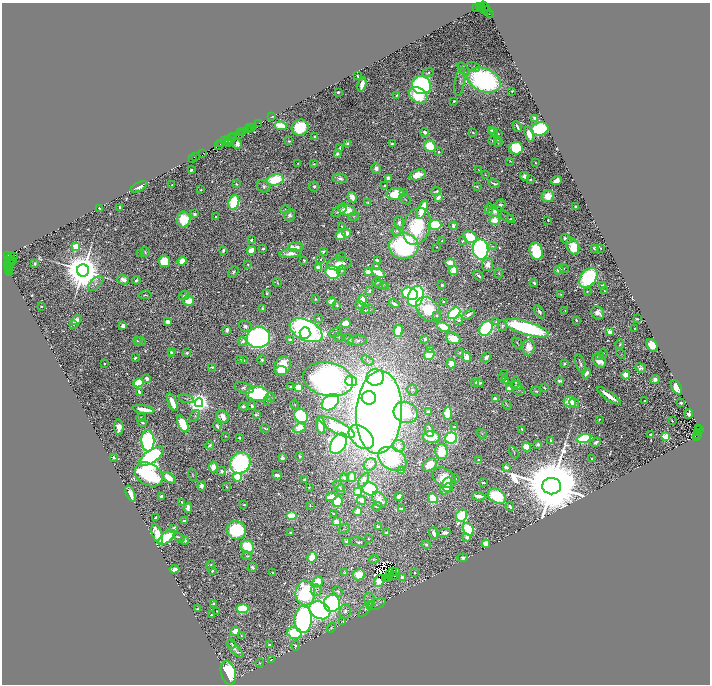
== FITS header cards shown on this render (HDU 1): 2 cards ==
NAXIS1  =                 1416
NAXIS2  =                 1364

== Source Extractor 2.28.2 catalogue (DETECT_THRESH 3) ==
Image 1416 x 1364 px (HDU 1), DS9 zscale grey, zoomed out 1/2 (1 PNG px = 2 x 2 image px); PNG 712 x 686 px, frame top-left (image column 1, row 1363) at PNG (2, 3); each listed source drawn as its Kron ellipse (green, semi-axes under 4 px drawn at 4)
Background 1.08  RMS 0.023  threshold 0.068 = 3 sigma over >= 5 px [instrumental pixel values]
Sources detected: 904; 105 cannot appear on this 1/2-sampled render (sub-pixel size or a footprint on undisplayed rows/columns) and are neither listed nor drawn; of the other 799, the 500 brightest by FLUX_AUTO listed and drawn (299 fainter detections omitted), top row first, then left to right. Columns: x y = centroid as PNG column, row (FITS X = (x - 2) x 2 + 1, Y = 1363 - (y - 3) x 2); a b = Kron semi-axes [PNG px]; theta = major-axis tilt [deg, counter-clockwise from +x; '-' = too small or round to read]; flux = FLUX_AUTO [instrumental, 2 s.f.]
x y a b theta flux
479 6 3 1 - 92
484 6 5 3 - 470
477 8 2 1 - 570
482 8 3 1 - 380
485 9 2 1 - 140
487 10 3 2 - 170
490 15 2 1 - 24
473 67 7 5 -20 9.3
463 69 7 4 -54 10
428 73 6 3 19 9.7
357 76 3 2 - 8.3
484 80 17 11 -22 1200
460 82 14 5 80 19
362 84 7 3 76 41
421 85 9 9 - 990
512 91 2 2 - 4.6
338 92 3 2 - 8.2
397 95 4 2 - 6.6
418 95 10 7 -36 300
454 101 3 2 - 6.4
272 116 2 1 - 24
535 118 4 3 - 15
259 123 3 1 - 110
281 126 6 4 -11 140
517 126 6 2 -63 15
252 127 2 1 - 120
250 128 2 1 - 110
300 128 8 8 - 240
248 129 3 1 - 130
540 129 8 6 12 580
492 130 3 2 - 5.5
243 132 2 1 - 140
425 132 4 3 - 30
493 132 4 3 - 11
240 133 2 1 - 220
473 133 4 3 - 4.9
498 134 2 2 - 4.9
529 134 7 4 -72 53
240 135 3 1 - 54
233 137 4 2 - 330
315 137 4 3 - 8.8
231 138 2 1 - 230
229 139 3 2 - 81
492 140 2 2 - 4.9
498 140 3 3 - 4.6
225 141 3 1 - 240
289 141 2 2 - 5
227 142 4 2 - 350
498 142 4 4 - 9.5
221 143 3 1 - 220
228 143 3 1 - 220
237 144 5 4 - 18
348 144 4 3 - 27
392 144 4 3 - 12
218 146 3 2 - 250
430 146 6 5 - 170
340 148 4 3 - 6
516 148 6 6 - 260
439 152 4 3 - 6.8
202 153 3 2 - 270
337 154 4 3 - 14
195 156 2 1 - 130
192 158 3 1 - 70
510 161 3 3 - 4.6
535 162 2 2 - 6.8
298 163 3 2 - 4.8
313 164 3 3 - 6
376 168 5 4 - 32
191 170 3 2 - 11
479 170 3 2 - 5
418 175 8 5 18 64
485 175 4 3 - 4.5
524 176 4 4 - 20
340 178 8 4 -8 19
388 178 4 3 - 21
275 180 8 5 13 300
530 180 3 2 - 4.9
557 181 5 4 - 55
494 183 6 2 -19 13
236 184 4 3 - 4.9
172 185 2 2 - 4.6
264 186 7 6 - 17
314 186 5 5 - 13
385 186 3 2 - 8
139 187 9 3 27 25
477 187 2 2 - 6.6
201 190 2 2 - 5.3
436 191 5 3 - 13
403 193 3 2 - 6.3
395 194 9 6 9 150
548 196 6 6 - 88
352 197 5 4 - 42
438 197 4 3 - 29
405 199 7 3 -37 7
234 202 7 5 72 400
368 202 4 2 - 6.1
500 205 6 5 - 19
576 206 3 2 - 14
120 207 4 2 - 9.8
100 208 4 2 - 11
422 209 10 3 68 170
489 209 5 3 - 8.4
285 210 5 2 - 5.2
347 210 9 5 -21 110
339 211 8 4 29 20
495 211 7 5 5 34
194 214 3 3 - 18
290 215 6 5 - 18
354 216 5 3 - 6.5
216 217 3 2 - 11
506 217 9 4 -30 5.9
184 219 8 6 80 210
510 219 3 2 - 8.4
495 220 5 4 - 88
548 220 2 2 - 10
399 223 6 5 - 13
435 225 6 5 - 390
342 226 2 2 - 8.8
417 226 19 13 73 310
453 226 4 3 - 22
396 231 5 5 - 10
346 233 4 4 - 49
340 235 5 4 - 84
470 237 7 5 -30 150
566 239 6 4 -28 21
251 240 4 3 - 7.8
442 241 2 2 - 5.4
463 241 3 2 - 5.2
76 246 3 3 - 360
404 246 14 13 - 1300
492 246 4 3 - 4.8
573 246 9 6 -64 160
296 247 8 4 0 52
436 247 2 2 - 4.8
595 248 4 3 - 21
601 248 3 2 - 12
263 249 3 2 - 11
481 249 10 7 -84 1400
223 250 3 2 - 19
251 250 4 3 - 72
536 251 8 6 -72 390
145 252 5 3 - 7.2
323 252 2 2 - 36
290 253 11 4 5 34
141 254 3 2 - 6.6
8 255 3 1 - 59
10 256 4 2 - 230
14 257 3 1 - 120
341 257 5 2 - 4.6
9 260 3 1 - 130
12 260 3 1 - 170
320 260 4 3 - 6.8
377 260 4 2 - 14
164 261 5 5 - 180
182 261 4 4 - 64
304 261 3 2 - 8.7
11 262 3 1 - 180
35 263 2 2 - 18
450 263 5 4 - 59
248 264 3 3 - 4.9
339 264 13 6 8 60
7 265 2 1 - 83
487 265 6 5 - 40
8 267 3 1 - 76
319 267 4 3 - 69
376 267 3 3 - 27
563 268 5 4 - 8.5
10 269 2 2 - 66
8 270 3 1 - 150
83 270 6 6 - 26000
454 270 4 4 - 130
559 270 5 4 - 26
342 271 5 4 - 8.1
9 272 2 1 - 48
233 272 6 4 52 11
332 272 7 6 - 480
368 272 4 4 - 35
378 273 7 3 -23 130
499 273 5 3 - 6.4
478 275 6 2 -38 11
588 278 11 7 53 730
123 279 6 5 - 34
136 280 4 3 - 15
277 282 4 3 - 5.4
377 282 4 2 - 4.9
96 283 9 5 43 18
534 283 4 2 - 12
381 285 6 3 -9 7.9
442 285 2 2 - 15
386 286 4 3 - 9.9
603 286 4 3 - 20
369 291 3 2 - 6.6
587 291 3 2 - 5.3
604 291 2 2 - 4.9
267 293 3 2 - 6.4
410 294 8 5 -18 360
561 294 4 4 - 4.6
145 295 6 2 5 5.7
184 296 5 3 - 16
416 296 11 7 71 980
315 299 3 2 - 4.5
362 300 5 4 - 72
188 301 5 5 - 97
332 302 4 4 - 37
444 302 3 2 - 8
394 304 5 2 - 19
337 305 3 2 - 6.8
359 305 3 3 - 9.2
41 306 2 2 - 7.7
263 308 3 3 - 7.7
428 309 14 10 -46 420
365 310 4 3 - 4.7
369 310 5 2 - 6.3
565 310 3 2 - 4.7
539 312 7 4 -53 17
454 313 7 5 40 850
598 313 7 6 - 58
468 315 7 3 29 24
437 316 3 3 - 7.4
318 319 5 4 - 6
637 319 4 2 - 7
76 320 5 4 - 43
459 320 4 4 - 15
576 320 3 2 - 5.5
496 321 3 3 - 5.4
168 322 4 4 - 31
346 323 5 4 - 87
73 324 3 3 - 5.1
123 326 4 4 - 29
245 326 6 5 - 18
502 326 5 4 - 11
444 327 7 4 -24 170
526 328 23 6 -17 1200
635 328 2 2 - 5.9
486 329 8 6 56 700
227 330 3 3 - 26
306 330 18 10 -26 1700
398 331 6 4 82 130
336 332 7 3 19 11
610 332 3 3 - 36
305 333 6 5 - 760
258 337 12 10 16 1600
338 337 5 4 - 6.1
453 338 7 5 -19 82
349 339 6 4 -58 21
425 339 3 3 - 13
290 340 4 3 - 26
358 340 9 5 2 17
137 341 3 3 - 7.5
141 341 5 4 - 5.5
243 341 4 4 - 22
517 343 6 2 -51 6.1
620 344 5 3 - 8.9
652 345 7 5 -58 150
528 347 8 6 87 67
431 350 4 3 - 24
171 352 2 2 - 9.1
187 353 2 2 - 25
460 353 4 3 - 5.2
171 354 3 2 - 31
603 354 5 2 - 5.3
621 354 5 3 - 5.2
429 355 6 5 - 270
600 355 3 2 - 6.4
467 357 5 4 - 47
486 357 5 3 - 28
135 358 3 2 - 15
240 359 2 2 - 31
244 360 4 3 - 4.9
262 360 4 4 - 13
367 360 7 3 -34 7.2
599 361 7 5 -44 65
104 364 2 2 - 5.4
451 364 4 4 - 61
564 364 3 2 - 9.7
581 364 10 5 -71 15
282 366 10 8 63 150
212 367 3 2 - 9.5
640 368 5 4 - 18
281 370 6 4 8 71
505 373 2 2 - 4.6
586 373 5 3 - 33
626 375 4 3 - 72
375 377 9 8 - 270
502 377 4 3 - 11
147 378 4 3 - 35
328 379 25 16 -11 2500
655 380 4 4 - 25
351 381 5 5 - 200
505 381 2 2 - 31
560 381 4 3 - 14
475 382 4 3 - 25
516 382 6 3 81 7.9
139 383 5 4 - 320
479 383 4 2 - 14
517 385 5 4 - 6.4
290 387 2 2 - 5.4
298 387 4 3 - 280
677 387 7 4 -60 140
244 388 10 5 -16 16
544 388 3 2 - 7
509 389 4 3 - 61
518 389 8 5 -53 14
412 390 6 5 - 10
536 391 5 3 - 6.3
139 392 4 3 - 24
258 394 11 7 -9 650
609 396 14 3 -35 98
270 397 5 4 - 6.7
369 398 7 6 - 520
186 399 7 3 -16 6.5
495 399 4 3 - 41
268 400 4 3 - 16
644 401 4 2 - 5.3
172 402 9 3 -68 80
330 402 10 7 43 780
570 402 6 5 - 130
199 403 4 4 - 5200
574 403 5 4 - 30
681 403 3 2 - 16
295 404 5 3 - 5.2
507 405 5 3 - 4.5
243 406 4 3 - 15
252 406 4 3 - 13
144 410 11 3 -10 78
428 411 3 2 - 11
379 412 41 23 87 8100
406 412 12 10 -24 250
448 413 6 3 87 260
256 414 4 3 - 15
689 414 5 3 - 16
195 416 6 4 55 9.7
301 416 7 6 - 560
223 417 7 5 -44 57
141 418 5 3 - 6.2
599 419 4 3 - 4.6
672 421 3 2 - 5.1
142 422 3 2 - 9.2
183 424 9 4 -63 190
321 425 9 3 -84 100
217 426 4 2 - 11
119 427 7 5 -89 42
337 427 19 6 -28 190
454 427 3 2 - 11
265 428 4 2 - 5.8
299 428 7 4 22 190
698 428 2 1 - 280
522 429 2 2 - 7
429 430 7 3 -79 22
699 430 2 2 - 130
698 432 2 1 - 160
482 434 5 3 - 6
698 434 3 2 - 220
651 435 4 3 - 9.2
226 436 2 2 - 5.6
696 436 2 2 - 160
361 437 14 9 -42 640
431 437 8 6 -4 120
666 437 3 3 - 340
239 438 2 2 - 9.1
451 438 6 5 - 530
584 439 7 4 15 860
550 440 4 2 - 6.4
148 441 11 6 -87 1100
596 442 5 3 - 17
338 444 11 7 57 1300
538 444 4 3 - 13
210 445 4 3 - 13
399 446 6 5 - 17
527 447 4 4 - 94
441 452 7 6 - 140
514 452 6 2 -64 5.8
151 456 14 6 34 1100
300 456 4 3 - 7.7
113 457 3 3 - 10
282 458 3 3 - 23
392 459 15 11 -32 680
592 459 3 2 - 11
479 460 3 2 - 9.7
240 463 11 9 51 1100
370 464 7 5 35 49
429 465 8 5 39 62
213 467 5 4 - 44
506 467 4 3 - 16
401 470 2 2 - 5
221 471 4 4 - 13
149 474 15 11 -31 1200
192 475 6 2 -72 4.8
277 475 5 3 - 43
237 477 4 4 - 320
352 477 5 4 - 63
169 478 7 4 -38 96
344 478 4 2 - 14
444 478 12 9 -31 120
455 479 3 3 - 10
304 480 3 3 - 19
364 480 7 4 59 59
483 483 3 2 - 10
202 486 4 4 - 28
339 486 6 4 -45 11
446 486 9 5 67 180
552 486 9 8 - 100000
226 487 4 2 - 5.1
309 487 2 2 - 4.8
448 488 5 3 - 74
370 489 8 6 -15 530
341 490 5 4 - 9.5
357 492 3 3 - 260
131 494 9 3 -67 61
161 496 3 2 - 26
399 496 4 3 - 31
479 496 6 3 -3 50
497 496 10 6 -32 330
331 497 5 3 - 93
433 498 5 4 - 260
361 500 5 3 - 42
379 500 9 6 -51 70
182 502 3 2 - 6
338 502 5 5 - 260
244 505 3 2 - 4.9
310 506 3 3 - 4.8
377 506 5 3 - 15
510 506 4 2 - 13
188 508 5 3 - 29
401 509 3 2 - 13
358 511 4 3 - 71
334 513 4 2 - 8
291 516 5 4 - 120
462 516 6 5 - 500
155 518 3 2 - 11
185 521 4 2 - 24
337 522 4 4 - 57
378 526 4 2 - 15
174 529 4 3 - 31
344 529 6 4 40 6.6
468 529 7 5 -59 390
236 530 10 9 - 440
290 532 2 2 - 5.9
386 532 3 3 - 7.3
434 533 6 3 -71 25
445 533 6 3 16 31
157 534 10 5 -70 110
167 537 10 5 38 330
467 537 3 3 - 33
179 538 6 4 -32 10
368 539 3 3 - 5.4
185 540 4 4 - 21
347 542 4 3 - 21
359 542 9 3 -13 7.8
486 544 4 4 - 110
426 545 4 4 - 10
247 547 7 6 - 270
247 556 5 4 - 7.2
312 557 5 3 - 130
463 558 5 4 - 12
374 559 5 3 - 5.7
211 565 5 3 - 8.9
252 567 5 4 - 11
175 569 5 4 - 27
213 571 2 2 - 47
392 572 3 1 - 6.1
396 572 2 1 - 23
273 573 3 2 - 6.3
345 573 3 2 - 7.8
415 573 2 2 - 13
389 574 2 1 - 8
359 575 6 5 - 80
393 575 2 1 - 5
388 578 2 1 - 9.6
403 578 3 3 - 45
385 579 3 1 - 6
379 581 6 4 81 22
318 582 5 5 - 91
316 590 5 5 - 15
338 591 6 4 -48 8.9
305 593 12 10 -87 730
370 600 7 5 -76 18
332 603 8 8 - 1100
214 604 3 3 - 12
376 604 10 5 21 17
197 609 2 2 - 5.9
243 609 6 4 -6 350
366 609 9 3 51 8.9
320 610 11 8 -27 1600
217 611 2 2 - 4.9
345 612 7 5 85 15
211 615 2 2 - 5.9
303 620 13 8 89 1700
343 621 3 2 - 4.7
331 627 5 3 - 5
235 631 5 4 - 40
294 633 7 5 -14 310
241 635 3 2 - 5.9
231 643 5 2 - 7.7
269 644 3 3 - 7.1
295 646 5 4 - 9.4
235 649 11 3 -47 21
271 660 3 1 - 4.9
260 663 5 3 - 4.6
228 673 12 7 -75 320
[299 fainter detections neither listed nor drawn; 105 sub-pixel or undisplayed-footprint detections neither listed nor drawn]